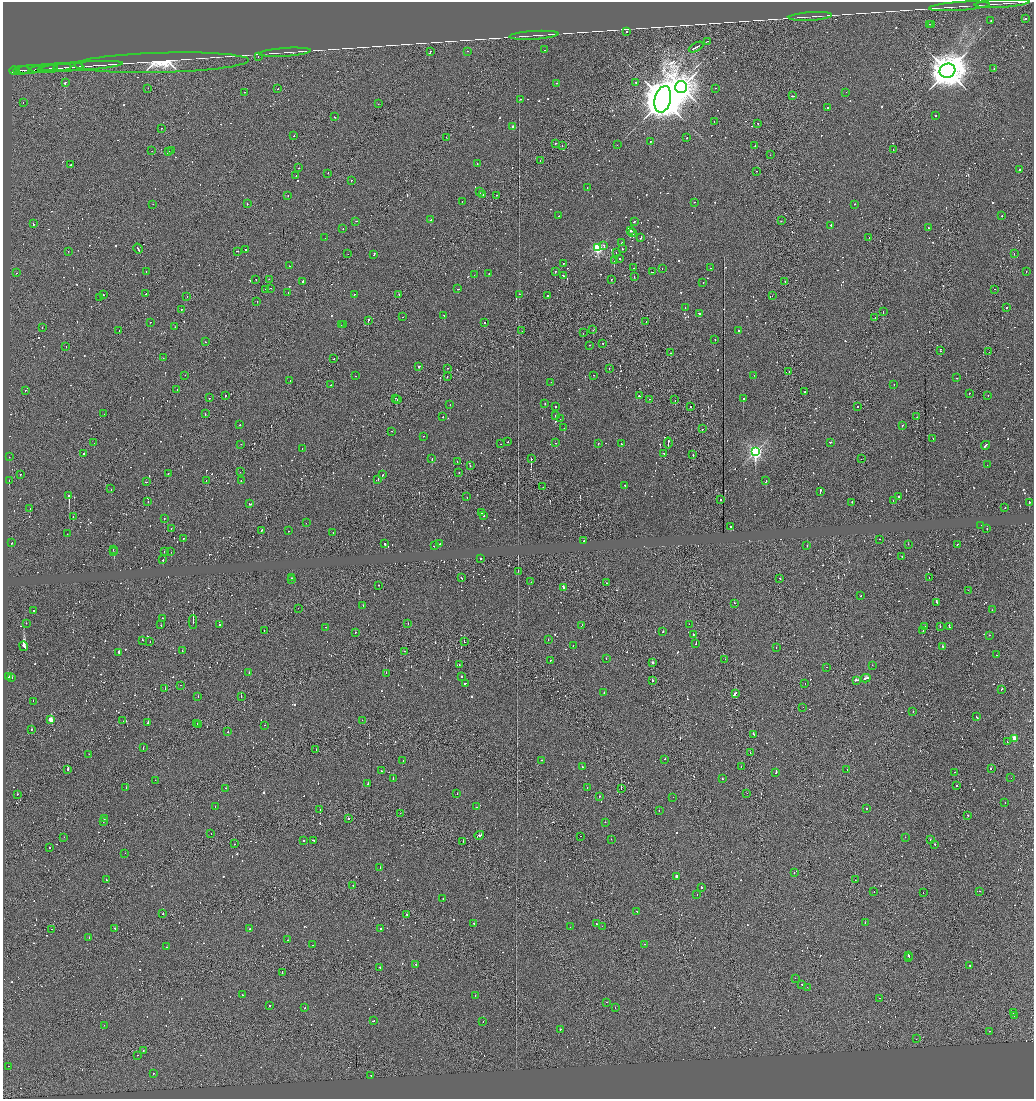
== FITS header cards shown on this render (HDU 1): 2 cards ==
NAXIS1  =                 2063
NAXIS2  =                 2193

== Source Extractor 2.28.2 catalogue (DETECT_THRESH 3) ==
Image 2063 x 2193 px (HDU 1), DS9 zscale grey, zoomed out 1/2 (1 PNG px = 2 x 2 image px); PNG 1036 x 1101 px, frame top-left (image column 2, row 2193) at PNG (3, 2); each listed source drawn as its Kron ellipse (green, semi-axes under 4 px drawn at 4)
Background 0.0958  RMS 0.96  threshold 2.89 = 3 sigma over >= 5 px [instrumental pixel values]
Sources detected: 1726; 376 cannot appear on this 1/2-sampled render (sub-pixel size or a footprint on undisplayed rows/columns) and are neither listed nor drawn; of the other 1350, the 500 brightest by FLUX_AUTO listed and drawn (850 fainter detections omitted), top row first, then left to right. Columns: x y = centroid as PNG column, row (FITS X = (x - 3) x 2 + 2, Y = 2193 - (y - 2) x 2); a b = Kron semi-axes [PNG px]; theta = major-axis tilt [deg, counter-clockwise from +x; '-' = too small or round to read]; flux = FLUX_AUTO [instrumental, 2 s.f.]
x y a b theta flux
1002 3 27 2 3 720
959 6 30 1 4 860
810 16 22 1 4 610
1025 19 2 2 - 650
991 20 2 2 - 820
929 24 2 1 - 6200
932 25 2 1 - 2800
627 31 2 2 - 1800
534 35 24 1 3 660
708 41 4 1 - 2400
696 47 8 2 28 7700
545 50 2 1 - 2600
467 51 2 2 - 610
285 52 26 1 4 680
430 52 3 1 - 1900
258 57 2 2 - 710
161 63 88 10 2 8600
82 66 41 1 4 4800
68 67 15 2 4 2000
54 68 17 1 5 2500
994 68 2 1 - 1100
44 69 14 1 4 2400
22 70 8 1 3 2100
29 70 12 1 3 2800
14 71 5 1 - 1300
947 71 8 7 - 560000
65 82 4 2 - 3200
636 82 2 2 - 2700
556 83 2 2 - 780
681 87 6 6 - 220000
148 88 2 1 - 3400
278 88 2 1 - 9600
715 88 2 1 - 1000
244 92 2 1 - 1100
846 92 2 1 - 840
793 96 4 2 - 3000
521 99 2 1 - 950
663 99 13 8 76 980000
23 102 2 2 - 830
378 104 2 1 - 1600
827 108 2 2 - 1300
936 116 2 2 - 1100
334 117 2 1 - 830
714 122 2 1 - 650
758 123 2 2 - 6000
513 127 2 2 - 1600
161 128 2 2 - 1200
294 136 2 2 - 1100
446 137 2 1 - 680
686 138 2 1 - 1300
650 141 2 1 - 1500
555 144 2 1 - 2100
617 145 2 1 - 740
562 146 2 1 - 1800
755 146 2 2 - 2000
893 149 2 1 - 610
152 151 2 1 - 690
171 151 2 2 - 830
168 152 3 2 - 1200
770 155 2 1 - 920
540 161 2 1 - 760
477 164 2 2 - 1300
71 165 2 1 - 1900
299 168 2 2 - 990
1020 169 2 2 - 890
756 171 2 1 - 680
328 173 2 1 - 750
296 175 2 1 - 770
351 180 2 2 - 860
587 188 2 2 - 900
479 192 3 1 - 710
288 195 2 2 - 1100
483 195 2 1 - 700
496 195 2 1 - 1500
462 202 2 2 - 680
694 202 2 1 - 610
153 204 2 1 - 630
247 204 2 1 - 750
855 204 2 2 - 880
559 216 2 1 - 740
1002 216 2 2 - 1400
431 220 2 2 - 3500
356 221 2 1 - 690
634 221 3 2 - 1600
781 221 2 2 - 730
33 224 2 2 - 3700
831 226 3 2 - 2900
343 228 2 2 - 1400
928 228 2 1 - 610
630 231 2 2 - 1700
633 233 3 2 - 1200
641 237 3 2 - 1800
869 237 2 1 - 650
325 238 2 2 - 860
622 242 2 2 - 1100
604 246 3 2 - 1200
598 248 3 3 - 30000
622 248 2 2 - 620
138 249 5 1 - 4000
245 250 2 1 - 3200
68 251 2 2 - 750
237 251 2 1 - 3900
616 252 2 1 - 1800
1014 253 2 1 - 740
348 254 2 1 - 900
374 254 3 2 - 2600
620 259 2 1 - 3000
614 261 2 2 - 8100
563 263 2 2 - 1400
289 266 2 1 - 1200
634 268 2 1 - 610
710 268 2 2 - 1300
662 269 2 2 - 1000
146 271 2 1 - 1400
555 271 2 2 - 1900
1026 271 2 1 - 2100
652 272 2 1 - 1900
16 273 2 1 - 780
489 274 2 2 - 1100
474 275 2 2 - 1100
563 276 3 2 - 3900
634 277 2 1 - 2700
256 279 2 1 - 7200
269 279 2 1 - 1500
611 279 2 2 - 810
303 281 3 2 - 930
785 282 2 1 - 770
703 283 2 2 - 720
271 288 2 1 - 820
266 289 2 2 - 6100
458 289 2 2 - 1300
995 289 2 1 - 820
288 292 2 2 - 920
146 294 2 1 - 2200
354 294 2 2 - 1100
399 294 2 2 - 1900
519 294 2 1 - 1200
103 295 2 1 - 980
548 295 2 2 - 1500
772 296 2 1 - 950
100 297 2 1 - 1000
187 297 2 2 - 1000
257 301 2 1 - 13000
685 307 2 2 - 2000
1007 307 2 2 - 3200
182 309 2 1 - 600
883 312 2 1 - 1700
699 313 3 2 - 1700
444 315 2 2 - 5400
402 317 2 1 - 660
875 318 2 1 - 1100
368 320 3 1 - 1500
150 322 2 1 - 2000
484 322 2 2 - 1200
646 322 2 1 - 970
341 325 2 1 - 710
343 325 2 2 - 900
175 327 2 1 - 640
42 328 2 1 - 1600
119 330 2 1 - 930
593 330 2 1 - 660
739 330 2 2 - 1200
522 331 2 1 - 670
583 333 2 2 - 2100
715 339 2 1 - 1300
205 342 2 2 - 860
603 343 2 2 - 1600
590 345 2 2 - 4100
66 346 2 1 - 790
940 351 2 2 - 940
989 352 2 1 - 3000
670 353 2 1 - 690
163 358 2 1 - 830
334 359 2 1 - 870
419 367 2 1 - 4800
448 368 2 1 - 2000
609 368 2 1 - 1300
789 371 2 1 - 790
185 375 2 1 - 1000
594 375 2 2 - 1100
754 375 2 2 - 740
355 376 2 2 - 650
447 377 2 2 - 1100
957 378 2 2 - 1000
290 381 2 1 - 620
551 382 2 1 - 1000
894 384 2 1 - 1200
330 385 2 2 - 630
25 390 2 1 - 970
177 390 2 1 - 780
805 391 2 2 - 2000
969 393 2 2 - 2000
988 395 2 2 - 630
225 396 2 1 - 1500
639 396 2 2 - 1300
209 398 2 2 - 920
395 398 2 1 - 730
397 399 2 2 - 1300
650 399 2 2 - 770
743 399 2 2 - 7600
675 400 2 1 - 1800
545 403 2 2 - 1700
450 405 2 1 - 920
555 406 2 2 - 1000
857 406 2 1 - 2000
690 407 2 1 - 2800
104 414 2 1 - 700
205 414 2 1 - 1600
443 416 2 2 - 1000
556 416 2 2 - 810
917 417 2 1 - 1700
560 419 2 1 - 700
240 425 2 2 - 2400
902 425 2 1 - 890
564 428 2 2 - 2300
702 429 2 1 - 1000
392 431 2 1 - 690
423 436 2 2 - 620
933 438 2 2 - 1200
507 442 2 1 - 610
830 442 2 2 - 2900
94 443 2 1 - 780
555 443 2 2 - 690
598 443 2 2 - 940
668 443 5 1 - 3500
241 444 2 1 - 630
501 444 2 1 - 970
621 444 2 2 - 1500
985 445 4 2 - 4200
302 448 2 2 - 1100
755 452 4 3 - 61000
83 453 2 1 - 690
664 453 2 2 - 2200
693 454 2 1 - 1600
9 457 2 1 - 880
432 459 2 2 - 1400
531 459 2 1 - 11000
861 459 2 1 - 910
457 462 2 1 - 1700
470 465 2 1 - 1800
987 465 2 2 - 620
240 472 2 1 - 3600
459 473 2 1 - 610
21 474 2 1 - 600
168 474 2 1 - 1200
382 475 3 2 - 1800
378 479 3 2 - 2800
206 480 2 1 - 960
9 481 3 1 - 2300
241 481 2 2 - 2300
766 481 3 2 - 1600
146 482 2 1 - 1700
625 485 2 2 - 1800
543 487 2 1 - 3100
111 489 2 2 - 1200
820 491 4 2 - 3400
69 496 2 2 - 12000
899 496 2 2 - 1700
467 497 2 1 - 630
720 499 2 1 - 1200
148 501 2 1 - 830
893 501 2 2 - 1500
852 502 2 1 - 1300
1029 502 2 2 - 1100
250 504 3 2 - 1900
1005 508 2 1 - 1400
30 509 2 1 - 1100
482 512 2 2 - 720
483 516 2 1 - 740
73 517 2 1 - 1100
164 518 2 1 - 1100
306 523 2 2 - 1000
981 525 2 1 - 840
731 526 2 2 - 6500
171 528 2 1 - 880
987 529 2 2 - 710
261 530 2 1 - 1400
288 531 2 2 - 680
333 533 2 1 - 680
67 534 2 1 - 2000
183 538 2 2 - 3300
880 539 2 1 - 850
584 541 2 2 - 680
11 543 2 2 - 1100
385 544 2 2 - 1800
440 544 2 2 - 1200
908 544 2 2 - 1100
958 544 3 2 - 1400
434 546 2 1 - 770
807 546 2 1 - 820
113 549 2 2 - 1300
164 551 2 1 - 600
114 552 2 2 - 5700
171 552 2 2 - 1200
902 557 2 1 - 630
480 559 2 2 - 770
163 560 2 1 - 930
518 571 2 1 - 1200
291 578 2 2 - 2900
461 578 2 2 - 1500
929 578 2 1 - 620
780 579 2 2 - 2100
292 580 2 1 - 1800
531 582 2 1 - 1100
606 583 2 1 - 650
378 585 2 2 - 890
563 587 3 1 - 2700
968 590 2 1 - 610
861 596 2 1 - 670
936 602 2 2 - 1200
734 603 2 2 - 710
363 606 2 2 - 840
298 608 2 1 - 800
34 610 2 2 - 820
992 610 2 2 - 2600
162 618 2 1 - 880
193 622 7 1 89 1800
26 623 2 2 - 1100
408 623 2 1 - 810
220 624 2 1 - 1900
689 624 2 1 - 1100
161 625 2 1 - 1000
582 625 3 2 - 1100
925 626 3 2 - 2100
949 626 3 2 - 2000
325 627 2 1 - 720
940 627 2 1 - 1000
264 631 2 1 - 630
663 631 2 2 - 1700
923 631 2 1 - 910
355 632 2 2 - 860
693 634 2 1 - 3200
989 635 2 1 - 660
142 640 2 2 - 1400
548 640 2 1 - 2000
150 641 2 1 - 630
464 642 2 1 - 3800
696 644 2 1 - 3400
24 646 5 2 - 32000
573 646 2 1 - 830
942 646 2 2 - 1400
776 648 2 1 - 2700
182 651 2 2 - 2100
404 651 2 1 - 1200
119 652 2 2 - 3600
996 655 2 2 - 2600
606 659 2 1 - 780
725 659 2 1 - 1600
550 660 2 2 - 760
652 663 2 2 - 1400
459 664 2 1 - 610
872 665 2 2 - 710
827 667 2 2 - 1200
249 673 2 2 - 1500
386 673 2 2 - 1100
8 676 2 2 - 1600
462 676 2 2 - 2700
12 678 2 2 - 1700
866 678 5 2 - 3100
652 680 2 1 - 3100
856 680 4 2 - 2500
465 683 2 2 - 1400
805 683 2 2 - 1700
180 685 2 1 - 1900
165 688 2 1 - 1000
1001 689 2 2 - 1400
604 693 2 2 - 950
735 694 4 1 - 3800
241 696 2 1 - 2800
198 697 2 2 - 1700
33 701 2 2 - 930
803 707 2 1 - 1200
913 711 2 2 - 5700
977 717 3 2 - 1300
51 720 2 2 - 6000
362 720 2 1 - 1100
123 721 2 1 - 710
148 723 2 2 - 4700
197 724 2 1 - 880
198 724 2 1 - 750
265 725 2 2 - 740
31 729 2 2 - 7400
228 732 2 2 - 940
753 734 3 2 - 2800
1014 738 2 2 - 6900
1007 742 2 2 - 1100
143 748 2 1 - 1100
316 749 2 1 - 880
750 753 2 1 - 670
89 754 2 1 - 610
665 759 2 1 - 630
542 760 3 2 - 2300
403 761 2 1 - 1000
582 766 2 2 - 790
741 767 2 2 - 780
68 769 2 2 - 8400
847 769 2 1 - 640
991 769 2 2 - 3500
381 771 2 2 - 820
776 772 2 2 - 1400
954 772 2 2 - 740
1011 778 2 1 - 1000
393 779 2 2 - 2600
722 779 2 2 - 720
155 780 2 2 - 640
368 784 2 2 - 980
956 786 2 2 - 730
126 788 2 2 - 1800
226 788 2 1 - 1300
587 788 2 2 - 780
621 788 2 1 - 11000
747 793 2 1 - 710
17 794 2 2 - 760
457 794 2 2 - 810
600 796 2 1 - 830
673 797 2 1 - 810
1005 802 2 1 - 840
215 806 2 2 - 710
477 807 2 2 - 850
867 808 2 2 - 1200
320 810 2 1 - 1400
659 811 2 2 - 840
400 813 2 1 - 1200
967 815 2 1 - 1300
104 819 2 2 - 610
348 819 2 1 - 4000
103 821 2 2 - 1300
605 822 2 2 - 1400
211 834 2 1 - 740
479 835 5 2 - 9200
581 836 2 1 - 1200
64 837 2 2 - 740
905 837 2 2 - 840
611 839 2 2 - 820
304 840 2 2 - 1900
930 840 2 2 - 1700
314 841 3 1 - 2900
463 841 2 1 - 4800
234 844 2 1 - 680
935 844 2 2 - 2900
50 847 2 2 - 780
125 853 2 1 - 770
380 867 2 2 - 650
794 873 2 2 - 730
676 876 2 2 - 1000
106 880 2 2 - 750
855 880 2 1 - 1400
353 885 2 1 - 2200
701 887 3 2 - 1500
979 891 2 2 - 1000
874 892 2 2 - 750
923 892 2 1 - 700
697 895 2 2 - 1500
443 898 2 2 - 1800
637 912 3 2 - 3200
162 914 2 1 - 3000
407 914 2 1 - 1300
474 923 2 1 - 1000
865 923 2 1 - 2300
597 924 2 2 - 790
602 926 2 1 - 720
570 927 2 1 - 830
115 928 2 2 - 2100
380 928 2 2 - 2800
52 929 2 1 - 720
249 929 2 1 - 670
89 937 2 2 - 3300
287 940 2 1 - 2100
644 944 2 2 - 860
313 945 2 1 - 1700
166 947 2 1 - 640
909 955 2 2 - 2800
909 957 2 1 - 1600
416 964 2 2 - 900
970 965 2 2 - 1800
380 967 2 1 - 5100
282 973 2 2 - 1300
795 978 2 1 - 1300
802 984 2 1 - 1700
807 987 2 1 - 730
242 995 2 1 - 1300
475 995 2 1 - 1800
879 998 2 2 - 1100
606 1002 2 2 - 700
269 1006 2 2 - 770
305 1008 2 2 - 8600
615 1008 2 2 - 680
1013 1012 2 1 - 890
1014 1015 2 2 - 1700
373 1021 2 2 - 1600
483 1021 2 1 - 740
104 1025 2 1 - 660
560 1030 2 2 - 950
989 1031 2 2 - 1000
916 1039 2 1 - 910
143 1050 2 2 - 1100
138 1055 2 1 - 1500
8 1066 2 1 - 980
153 1073 2 2 - 1100
371 1075 2 1 - 1300
At the frame edge (FLAGS 8, measured only in part): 1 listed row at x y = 1002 3
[850 fainter detections neither listed nor drawn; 376 sub-pixel or undisplayed-footprint detections neither listed nor drawn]